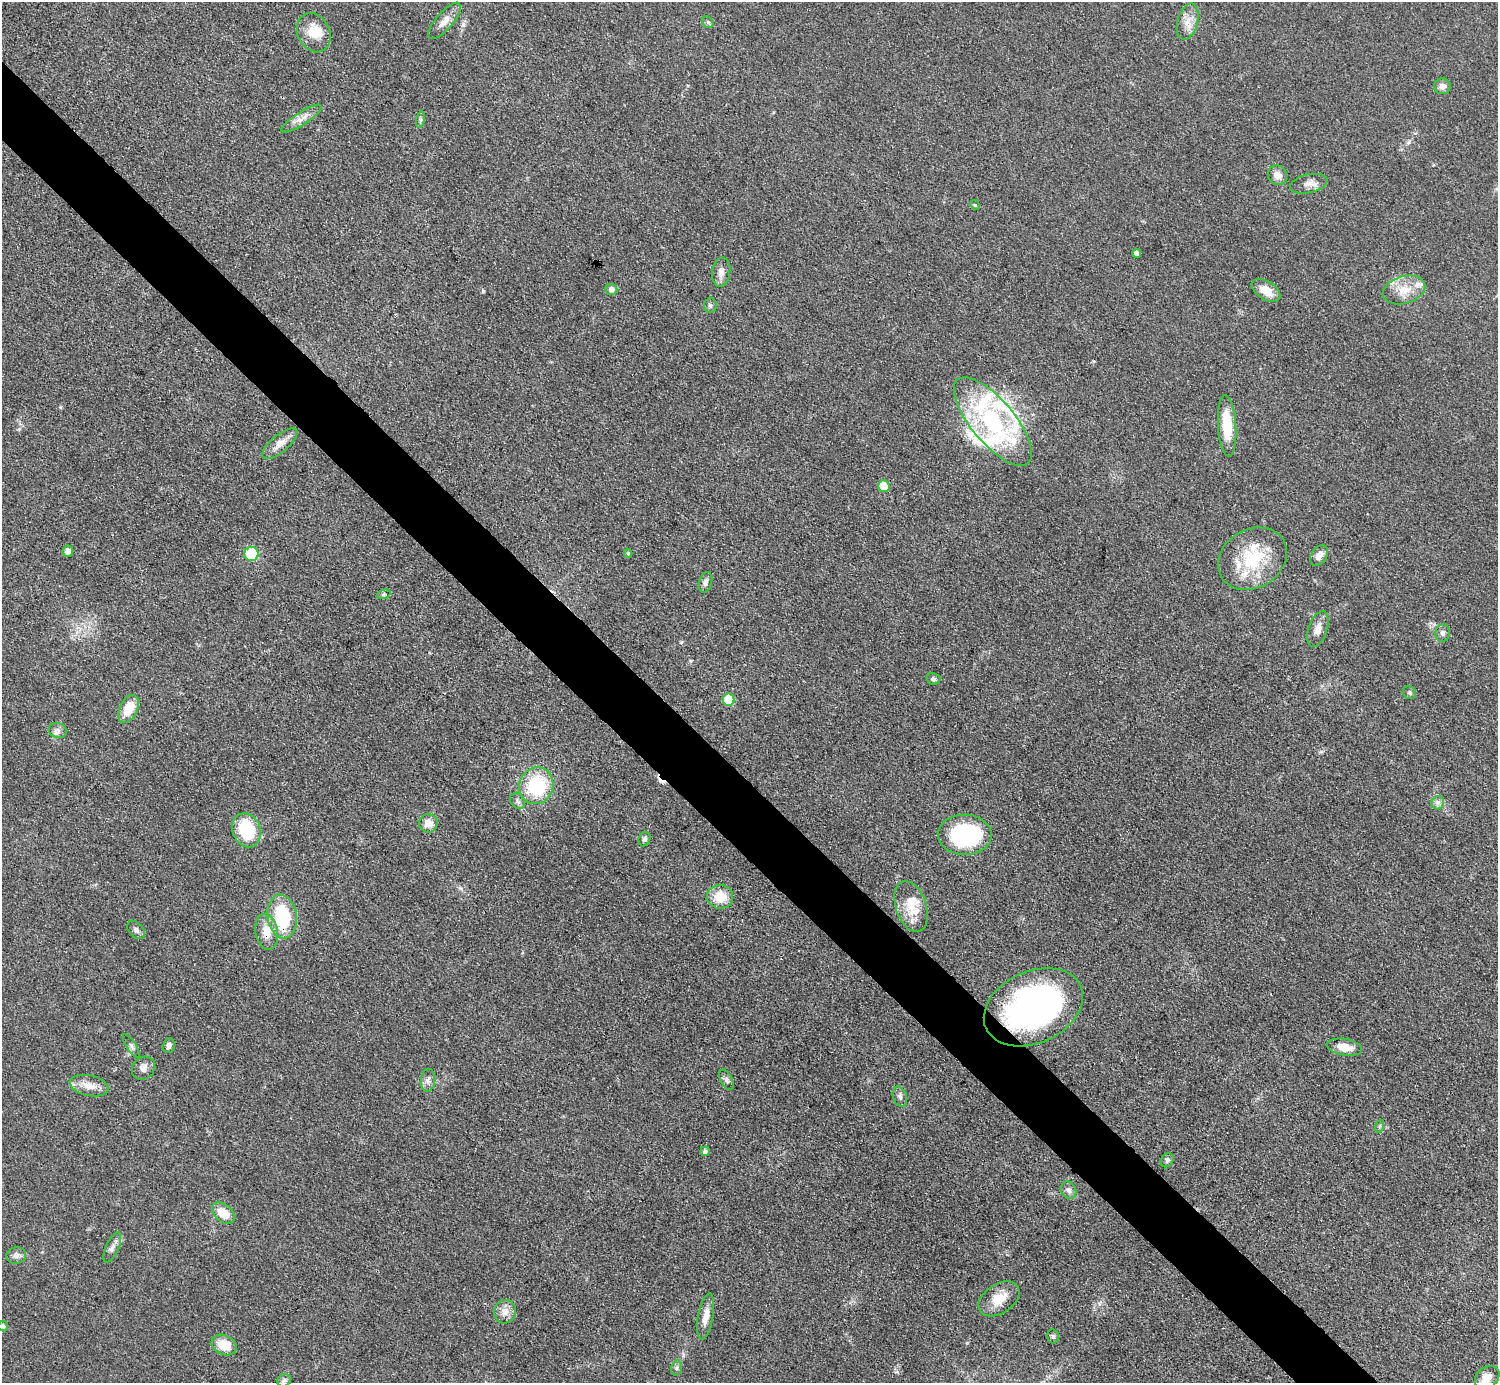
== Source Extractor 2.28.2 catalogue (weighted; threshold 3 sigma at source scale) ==
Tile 11 of 4 x 4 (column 3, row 3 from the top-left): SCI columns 2993-4488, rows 1684-3064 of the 5984 x 5984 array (HDU 1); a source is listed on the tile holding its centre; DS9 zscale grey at full resolution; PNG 1500 x 1385 px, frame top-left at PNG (2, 2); each listed source drawn as its Kron ellipse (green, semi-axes under 4 px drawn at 4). Shown black and unused: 5% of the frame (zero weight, under 3 of 4 exposures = <1% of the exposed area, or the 3 px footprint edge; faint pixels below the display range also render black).
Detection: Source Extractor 2.28.2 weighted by HDU 2 'WHT'; one run over the whole footprint, this tile lists its part. Background 0.0797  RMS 0.0063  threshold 0.0285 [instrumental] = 3 sigma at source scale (4.5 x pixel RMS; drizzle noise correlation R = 1.50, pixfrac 1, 0.05/0.05 arcsec/px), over >= 5 px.
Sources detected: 80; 1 cosmic-ray / hot-pixel residue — neither listed nor drawn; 8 inside a brighter listed object's ellipse — not listed separately; the other 71 listed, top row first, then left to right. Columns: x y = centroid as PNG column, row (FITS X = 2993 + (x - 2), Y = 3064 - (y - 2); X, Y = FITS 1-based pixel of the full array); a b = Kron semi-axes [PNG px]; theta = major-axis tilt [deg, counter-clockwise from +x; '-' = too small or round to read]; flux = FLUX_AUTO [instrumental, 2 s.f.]
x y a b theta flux
445 21 23 8 49 6
708 22 6 5 - 1.3
1188 22 18 10 75 7.2
314 33 20 16 -64 13
1442 86 8 8 - 3.4
302 119 23 6 32 5.5
421 120 8 4 81 1.3
1278 175 10 9 - 5.4
1309 184 19 9 12 4.7
975 205 5 4 - 0.71
1136 253 4 4 - 2.5
721 272 15 9 81 4.2
611 289 6 5 - 3
1266 290 16 9 -31 8.4
1404 290 22 13 16 12
710 305 7 6 - 1.6
993 422 55 21 -50 87
1227 426 31 9 -86 20
280 444 22 8 40 6.6
884 486 6 5 - 13
68 551 5 5 - 2.7
628 553 4 4 - 0.67
251 554 7 7 - 31
1319 555 11 7 55 4.9
1252 559 36 29 31 36
706 582 10 6 73 2.4
383 594 7 4 20 1.1
1318 629 18 9 71 5.8
1443 633 9 7 76 2
933 679 7 6 - 1.4
1410 693 7 6 - 1.3
729 700 6 6 - 22
128 709 15 9 65 14
58 730 9 7 -18 2.5
536 786 18 17 - 42
517 801 8 6 -53 2
1438 803 7 6 - 2
428 823 9 9 - 6.3
247 830 17 14 -68 35
965 835 27 20 0 71
644 839 7 6 - 1.9
720 897 13 12 - 13
911 907 26 15 -71 14
282 916 22 14 -82 40
136 930 10 7 -47 2.3
267 932 18 11 -79 9
1033 1007 52 36 24 190
169 1045 7 6 - 2.3
131 1046 13 5 -57 2.1
1344 1047 18 8 -10 8.4
143 1068 12 10 45 3.9
428 1080 11 7 84 2.9
726 1080 11 6 -62 2
89 1086 20 10 -12 7.8
900 1097 11 6 -71 2.4
1380 1126 6 4 71 0.87
705 1151 5 5 - 1.8
1167 1160 7 6 - 1.4
1069 1190 9 7 -57 2.6
223 1213 13 8 -40 12
112 1247 16 6 66 3.1
16 1256 10 8 11 2.9
999 1299 22 14 34 12
505 1312 12 11 - 5.3
706 1316 23 7 80 6.7
3 1326 5 5 - 0.9
1053 1336 7 5 -76 1.2
224 1345 13 9 -24 12
676 1368 8 5 74 1.3
1487 1378 13 10 39 7.2
284 1380 7 6 - 1.3
Overlapping masked pixels (flux is a lower limit): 3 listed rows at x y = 251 554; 267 932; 1033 1007
Isophote crosses this tile's border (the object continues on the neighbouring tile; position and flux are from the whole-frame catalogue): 1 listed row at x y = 1487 1378